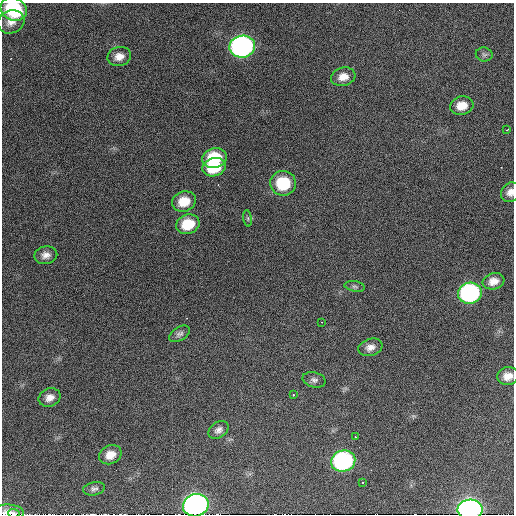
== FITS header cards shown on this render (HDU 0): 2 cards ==
NAXIS1  =                  512  /
NAXIS2  =                  512  /

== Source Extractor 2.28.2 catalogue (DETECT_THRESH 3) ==
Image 512 x 512 px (HDU 0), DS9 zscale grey, 1 PNG px = 1 image px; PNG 516 x 516 px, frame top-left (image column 1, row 512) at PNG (2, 3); each listed source drawn as its Kron ellipse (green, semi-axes under 4 px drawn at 4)
Background 972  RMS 29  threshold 86.4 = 3 sigma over >= 5 px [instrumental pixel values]
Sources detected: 36; all 36 listed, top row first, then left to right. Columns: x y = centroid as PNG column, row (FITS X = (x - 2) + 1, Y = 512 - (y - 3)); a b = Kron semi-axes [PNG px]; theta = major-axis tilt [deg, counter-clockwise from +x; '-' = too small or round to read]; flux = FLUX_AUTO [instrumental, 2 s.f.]
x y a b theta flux
14 9 13 11 -26 130000
11 22 14 11 21 17000
242 47 13 11 11 610000
484 54 8 7 - 4900
119 57 12 9 14 16000
343 77 12 9 15 19000
462 106 12 9 13 26000
507 130 3 2 - 1700
215 158 12 9 14 86000
214 167 12 9 17 72000
283 183 13 12 - 78000
510 192 10 9 - 13000
184 201 12 10 20 38000
248 218 8 4 -82 3300
188 224 12 9 20 56000
46 255 11 9 10 13000
493 281 11 8 16 16000
355 286 10 5 -10 5000
470 293 12 10 12 360000
321 322 3 2 - 1200
180 334 11 6 31 7000
370 347 12 8 17 13000
508 376 10 9 - 18000
314 380 11 7 -14 7600
293 395 3 3 - 2800
50 398 11 9 23 14000
218 430 11 7 36 9300
355 437 3 2 - 4500
110 455 11 9 23 22000
343 461 12 10 15 330000
363 482 3 2 - 1400
94 489 11 6 12 6400
196 505 13 11 15 750000
470 510 12 10 1 870000
7 513 16 8 1 16000
14 513 6 2 -5 5100
At the frame edge (FLAGS 8, measured only in part): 6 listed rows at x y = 14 9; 510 192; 196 505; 470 510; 7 513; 14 513